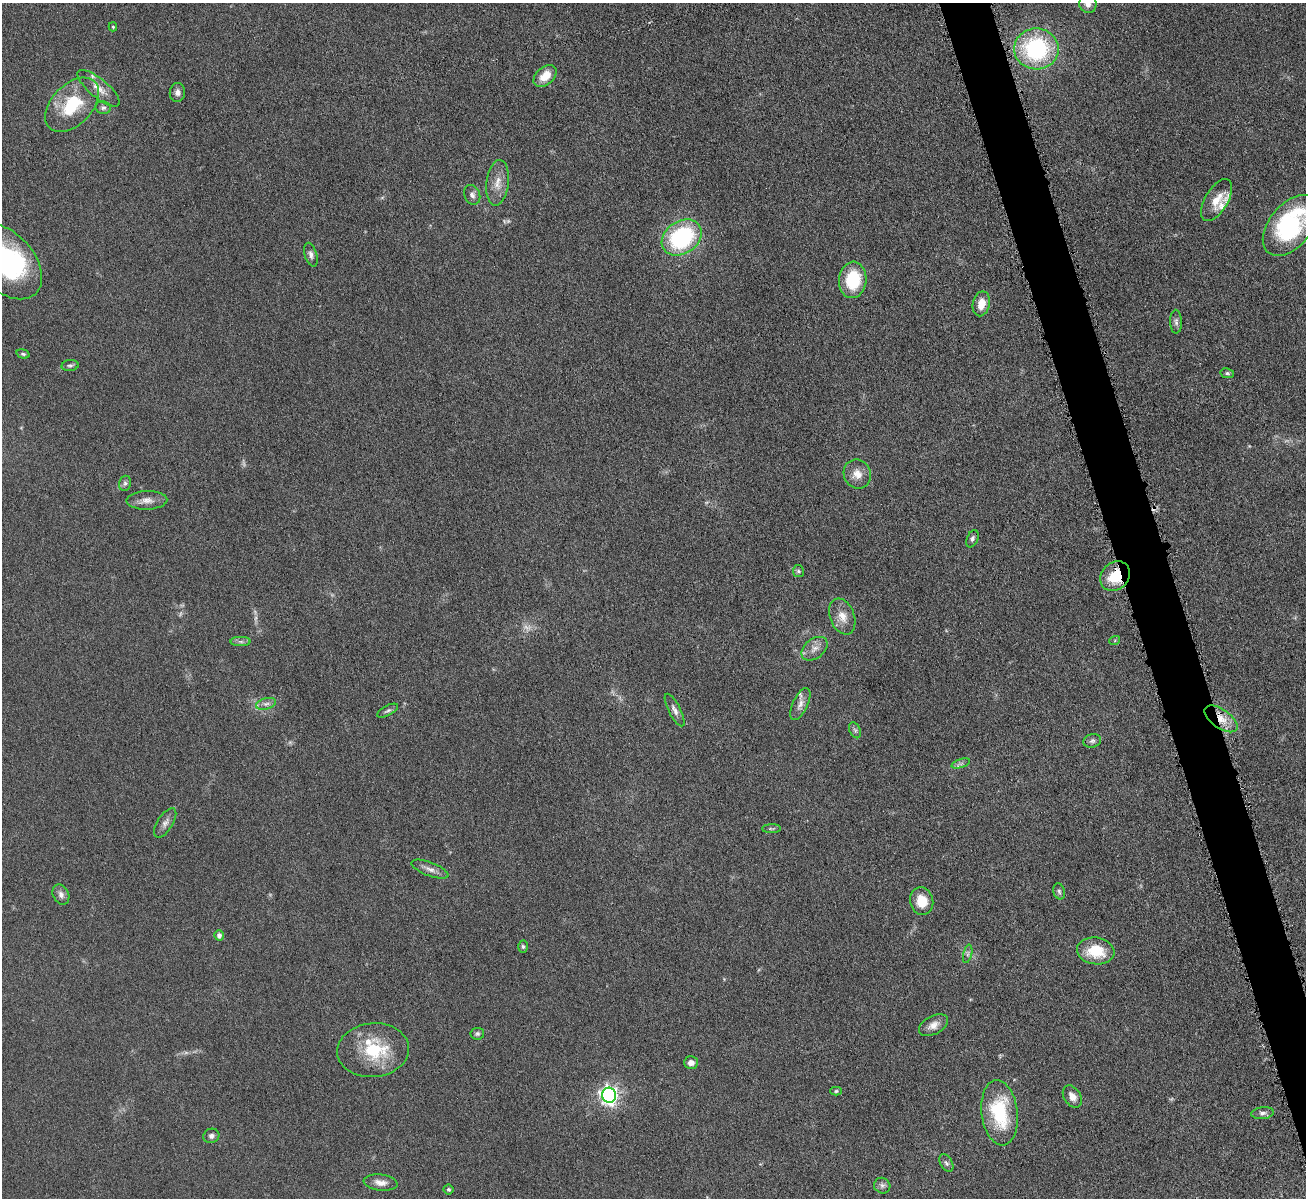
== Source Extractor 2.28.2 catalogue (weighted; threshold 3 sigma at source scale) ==
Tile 6 of 4 x 4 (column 2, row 2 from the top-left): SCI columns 1307-2610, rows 2539-3734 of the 5217 x 5200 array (HDU 1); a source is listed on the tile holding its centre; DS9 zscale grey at full resolution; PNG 1308 x 1200 px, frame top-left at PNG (2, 3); each listed source drawn as its Kron ellipse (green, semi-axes under 4 px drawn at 4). Shown black and unused: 4% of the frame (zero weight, under 4 of 8 exposures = <1% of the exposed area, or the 3 px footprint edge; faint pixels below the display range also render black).
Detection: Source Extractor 2.28.2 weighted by HDU 2 'WHT'; one run over the whole footprint, this tile lists its part. Background 0.0478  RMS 0.0044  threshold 0.018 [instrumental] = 3 sigma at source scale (4.09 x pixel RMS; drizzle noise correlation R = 1.36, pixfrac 0.8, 0.05/0.05 arcsec/px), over >= 5 px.
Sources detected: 77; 7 too faint to see at this stretch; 1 inside a brighter object's white glare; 1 cosmic-ray / hot-pixel residue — neither listed nor drawn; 5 inside a brighter listed object's ellipse — not listed separately; the other 63 listed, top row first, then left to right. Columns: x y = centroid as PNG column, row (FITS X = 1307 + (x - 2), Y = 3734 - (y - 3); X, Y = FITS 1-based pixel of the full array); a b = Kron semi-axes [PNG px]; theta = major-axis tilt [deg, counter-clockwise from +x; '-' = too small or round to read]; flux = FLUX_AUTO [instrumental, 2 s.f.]
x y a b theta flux
1088 4 9 8 - 2.5
113 27 4 3 - 0.64
1036 49 22 20 -3 52
545 76 13 8 41 6.3
99 88 26 9 -40 5.1
177 92 9 7 84 2
72 105 32 20 45 22
103 108 7 6 - 1.3
498 183 23 11 83 5.5
472 195 10 8 -70 1.9
1217 200 23 11 60 6.9
1291 225 35 21 51 58
682 238 21 16 35 50
311 255 12 6 -73 1.6
5 262 44 28 -48 64
853 280 18 13 84 20
981 304 12 8 78 6
1176 322 12 6 -89 1.4
23 354 7 4 -15 0.78
70 365 8 5 6 1
1227 373 7 5 -9 0.91
857 474 15 13 -61 4.8
125 483 7 6 - 1.1
147 500 20 9 2 3.8
972 539 9 5 65 1.2
798 571 6 5 - 0.8
1115 576 16 13 45 14
842 617 19 12 -69 5.4
1115 640 5 3 - 0.46
241 642 10 4 0 1.1
814 649 15 9 37 3.3
266 704 10 5 14 1.6
800 704 17 7 65 2.9
675 710 18 6 -63 2.2
388 711 11 5 27 1.1
1221 719 19 9 -34 6.8
855 730 8 5 -64 0.94
1092 741 9 6 17 1.2
961 763 9 4 18 1.1
165 823 17 7 58 2.4
771 829 9 3 1 0.65
430 869 19 7 -21 2.7
1059 891 8 5 -73 1
61 895 10 8 -63 2.1
922 901 14 11 -76 8.1
219 935 5 5 - 1.8
523 947 6 4 -89 0.75
1096 951 19 13 -7 13
968 954 9 4 77 1
933 1025 16 9 27 3.5
477 1034 7 6 - 0.94
373 1050 36 27 5 23
691 1063 7 6 - 2.4
836 1091 5 4 - 0.66
609 1095 7 7 - 180
1072 1097 12 8 -57 3.2
1000 1113 33 18 -83 30
1263 1113 11 6 7 1.5
211 1136 8 7 - 1.7
946 1163 9 6 -59 1.2
381 1183 17 8 -7 3.2
882 1186 8 7 - 1.4
448 1189 5 5 - 0.73
Overlapping masked pixels (flux is a lower limit): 2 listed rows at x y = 1115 576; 1221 719
Isophote crosses this tile's border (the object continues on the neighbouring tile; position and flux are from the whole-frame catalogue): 3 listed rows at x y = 1088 4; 1291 225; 5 262